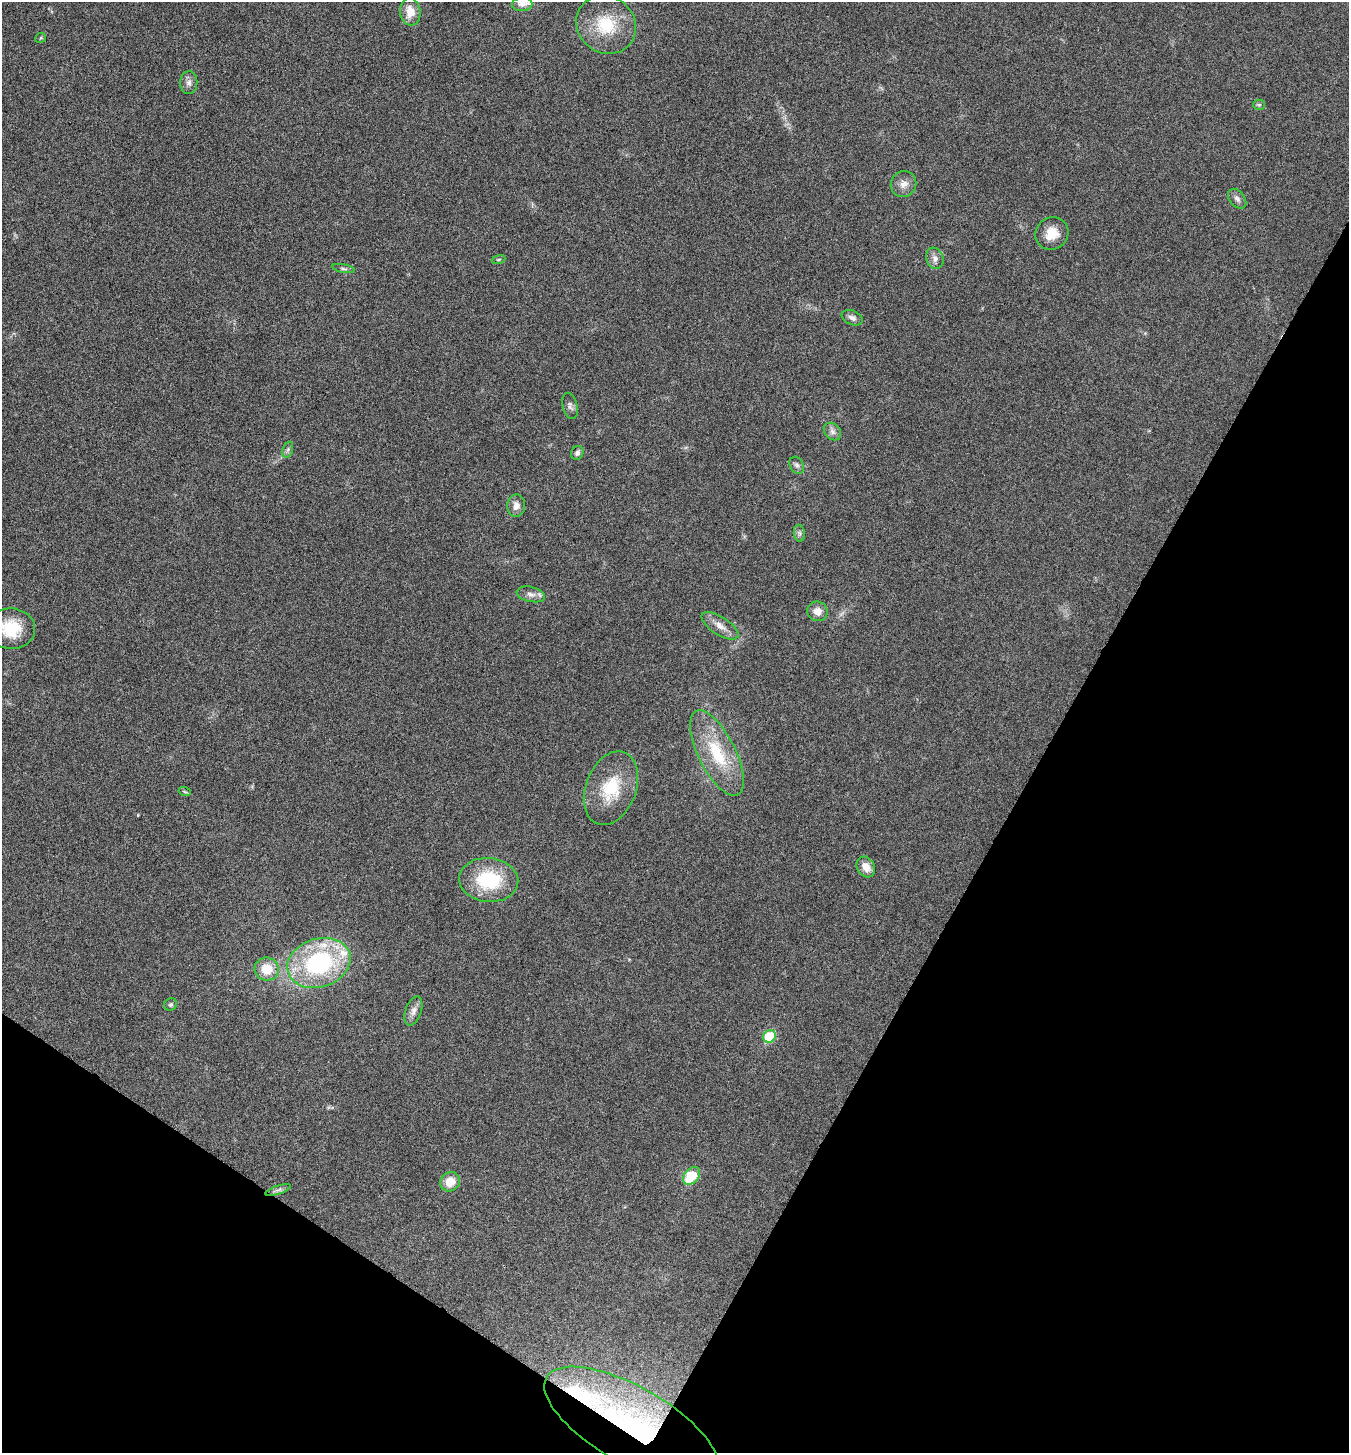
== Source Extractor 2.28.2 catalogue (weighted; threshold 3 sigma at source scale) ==
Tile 15 of 4 x 4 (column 3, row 4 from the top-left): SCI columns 2983-4329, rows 6-1456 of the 5824 x 5817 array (HDU 1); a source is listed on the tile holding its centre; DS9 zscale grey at full resolution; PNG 1351 x 1455 px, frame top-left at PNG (2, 2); each listed source drawn as its Kron ellipse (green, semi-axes under 4 px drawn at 4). Shown black and unused: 30% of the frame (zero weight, under 3 of 6 exposures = <1% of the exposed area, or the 3 px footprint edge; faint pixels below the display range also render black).
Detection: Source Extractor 2.28.2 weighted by HDU 2 'WHT'; one run over the whole footprint, this tile lists its part. Background 0.0356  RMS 0.0039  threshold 0.0158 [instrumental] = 3 sigma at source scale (4.09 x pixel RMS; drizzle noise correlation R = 1.36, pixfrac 0.8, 0.05/0.05 arcsec/px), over >= 5 px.
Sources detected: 41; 3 inside a brighter listed object's ellipse — not listed separately; the other 38 listed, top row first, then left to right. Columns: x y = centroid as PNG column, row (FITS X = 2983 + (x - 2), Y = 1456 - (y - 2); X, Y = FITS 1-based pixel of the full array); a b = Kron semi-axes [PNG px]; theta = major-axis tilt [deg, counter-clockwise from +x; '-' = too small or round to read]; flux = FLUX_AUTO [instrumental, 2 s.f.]
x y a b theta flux
522 4 10 7 4 1.9
410 12 14 10 -83 4.9
606 25 31 28 -38 16
41 38 5 5 - 0.44
189 83 11 8 -90 1.8
1259 105 5 5 - 0.5
904 184 13 12 - 2.8
1237 199 11 7 -51 1.4
1052 233 17 16 - 5.8
935 258 11 8 -68 1.9
499 259 7 3 19 0.36
343 269 11 3 -10 0.71
852 318 11 7 -23 1.5
570 406 13 7 -76 1.4
832 432 10 7 -46 1.6
288 450 8 5 70 0.86
577 453 7 6 - 1.3
797 465 9 6 -60 1.2
516 506 11 9 87 2.5
799 533 8 5 -82 0.96
531 594 14 7 -13 2.1
817 611 10 10 - 2.9
720 626 21 9 -33 3.6
11 629 24 20 -4 12
717 753 47 18 -63 19
611 788 38 25 69 16
185 792 6 3 -19 0.45
866 867 11 8 -61 3.8
489 880 30 22 -5 22
319 963 32 24 18 47
267 969 12 11 - 7.3
171 1004 6 6 - 0.74
413 1011 15 8 71 2.2
769 1036 6 6 - 16
692 1176 10 7 47 12
450 1182 10 9 - 5
278 1190 13 4 18 1.2
631 1425 98 38 -30 79
Overlapping masked pixels (flux is a lower limit): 1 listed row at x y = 631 1425
Isophote crosses this tile's border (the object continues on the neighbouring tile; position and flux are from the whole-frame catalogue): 1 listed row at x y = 11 629